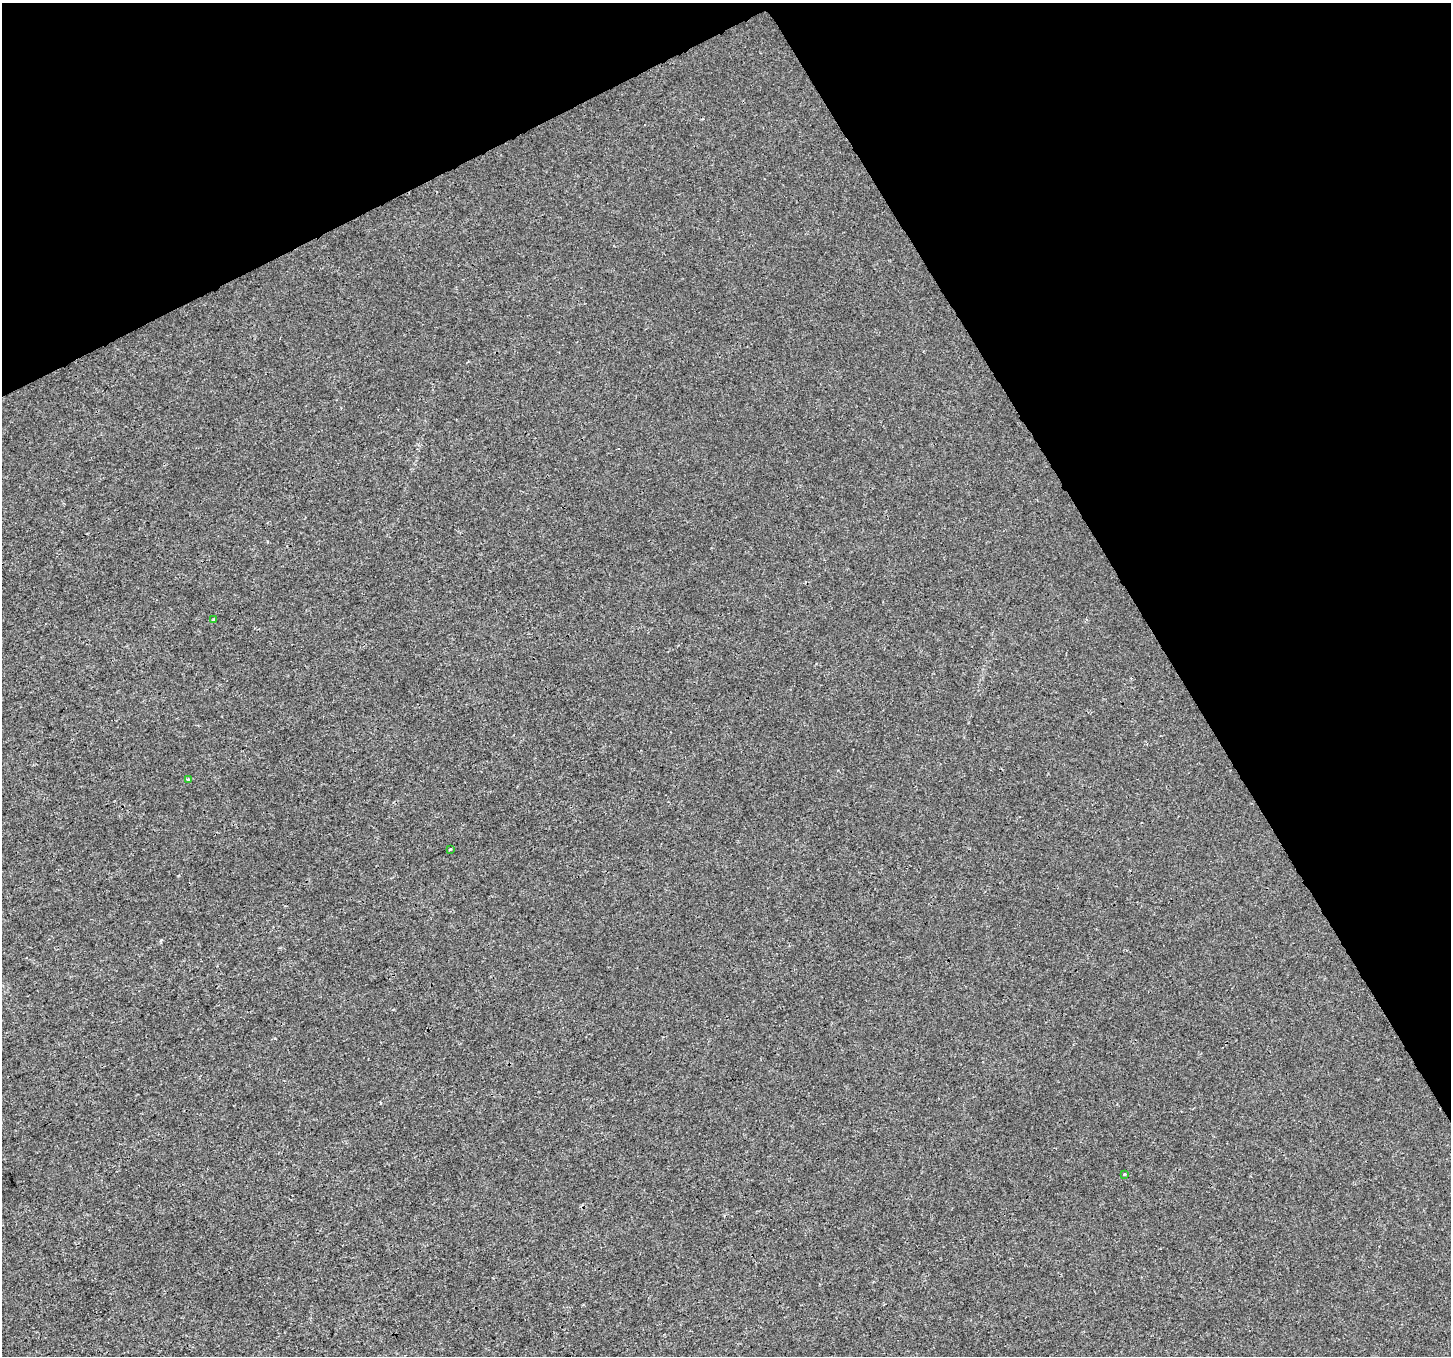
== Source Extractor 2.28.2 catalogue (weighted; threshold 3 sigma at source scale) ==
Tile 3 of 4 x 4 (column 3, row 1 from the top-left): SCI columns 2899-4347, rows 4170-5523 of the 5801 x 5689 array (HDU 1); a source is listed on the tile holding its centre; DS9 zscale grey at full resolution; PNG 1453 x 1358 px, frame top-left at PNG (2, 3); each listed source drawn as its Kron ellipse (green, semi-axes under 4 px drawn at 4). Shown black and unused: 27% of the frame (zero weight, under 3 of 4 exposures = <1% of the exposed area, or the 3 px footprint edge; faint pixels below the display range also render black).
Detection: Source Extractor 2.28.2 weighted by HDU 2 'WHT'; one run over the whole footprint, this tile lists its part. Background 3.68e-05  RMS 0.0016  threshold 0.00711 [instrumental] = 3 sigma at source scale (4.5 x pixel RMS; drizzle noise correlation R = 1.50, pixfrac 1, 0.0396/0.0396 arcsec/px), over >= 5 px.
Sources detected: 4; all 4 listed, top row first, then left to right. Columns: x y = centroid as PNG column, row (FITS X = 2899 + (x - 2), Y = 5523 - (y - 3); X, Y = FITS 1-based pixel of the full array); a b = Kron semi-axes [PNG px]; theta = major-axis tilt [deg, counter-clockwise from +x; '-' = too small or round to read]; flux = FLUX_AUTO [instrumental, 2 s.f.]
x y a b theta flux
214 620 4 3 - 0.46
188 780 4 3 - 0.27
450 849 3 2 - 0.17
1124 1174 3 3 - 0.33